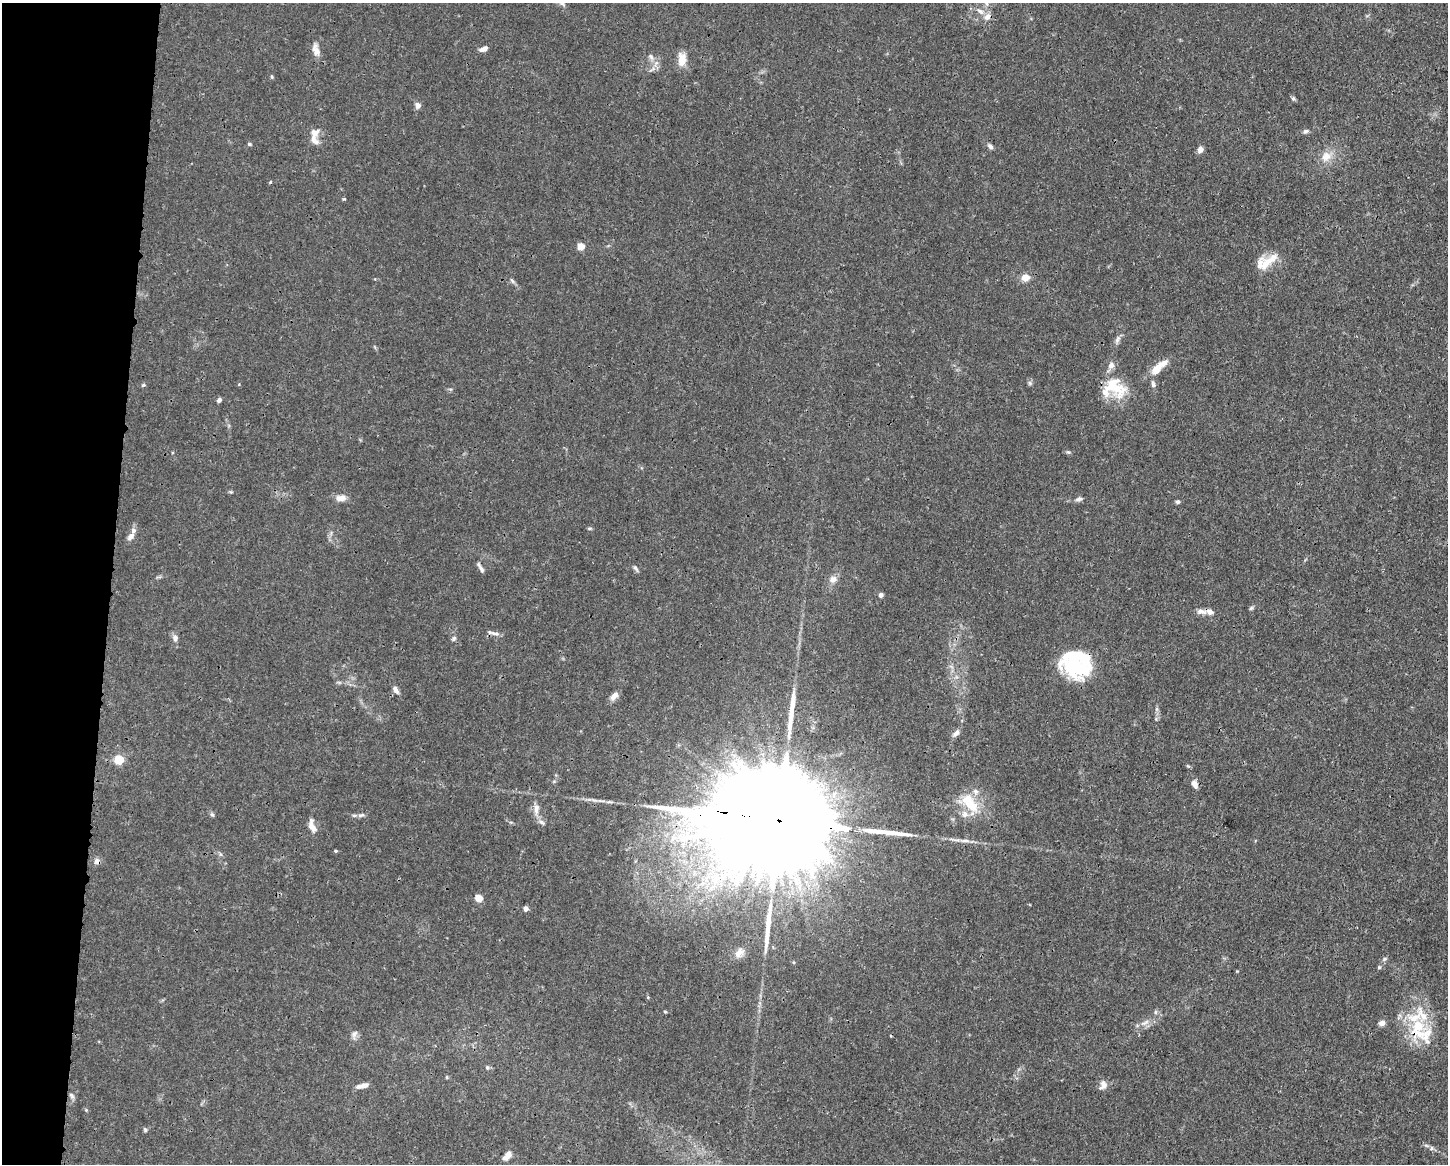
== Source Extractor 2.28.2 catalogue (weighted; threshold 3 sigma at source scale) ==
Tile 7 of 3 x 4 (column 1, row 3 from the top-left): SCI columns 108-1553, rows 1168-2329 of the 4663 x 4660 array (HDU 1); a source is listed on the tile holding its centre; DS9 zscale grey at full resolution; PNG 1450 x 1166 px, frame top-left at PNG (2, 3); no overlay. Shown black and unused: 8% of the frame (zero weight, under 3 of 4 exposures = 1% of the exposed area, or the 3 px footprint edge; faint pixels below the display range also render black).
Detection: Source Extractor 2.28.2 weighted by HDU 2 'WHT'; one run over the whole footprint, this tile lists its part. Background 0.0155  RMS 0.0022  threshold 0.01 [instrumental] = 3 sigma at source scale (4.5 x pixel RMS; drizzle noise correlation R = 1.50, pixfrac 1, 0.05/0.05 arcsec/px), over >= 5 px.
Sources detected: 103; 3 inside a brighter object's white glare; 1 cosmic-ray / hot-pixel residue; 3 long thin detections or spike segments (spike, bleed or trail) — not listed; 12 inside a brighter listed object's ellipse — not listed separately; the other 84 listed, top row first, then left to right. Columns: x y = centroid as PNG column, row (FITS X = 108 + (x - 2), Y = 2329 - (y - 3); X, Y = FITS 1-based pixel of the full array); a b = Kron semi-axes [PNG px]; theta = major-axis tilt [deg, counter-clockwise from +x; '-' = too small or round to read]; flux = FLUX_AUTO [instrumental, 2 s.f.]
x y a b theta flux
562 3 10 6 -45 0.84
987 4 5 3 - 0.33
980 11 12 6 -32 1.3
987 17 11 8 43 1.4
484 49 9 5 23 1.2
316 50 16 8 -72 1.6
651 57 10 6 -66 0.91
682 60 14 8 89 3.4
652 69 9 3 45 0.53
272 77 6 4 -72 0.28
1293 99 6 5 - 0.38
418 105 7 6 - 1.1
1306 131 7 5 21 0.52
313 139 16 9 -48 1.6
249 144 4 4 - 0.39
990 147 7 5 -41 0.71
1200 149 7 6 - 1.2
1326 157 16 13 41 2.8
270 182 4 3 - 0.25
344 199 4 3 - 0.3
581 246 5 4 - 5
1268 261 32 11 39 4.2
1025 277 10 8 12 1.9
512 281 8 4 -54 0.48
1117 339 12 6 63 0.87
1156 369 20 10 50 3.1
1030 383 7 5 -47 0.43
1153 384 8 6 -74 0.66
143 385 6 4 44 0.29
1116 388 31 23 -45 7.5
219 400 5 4 - 0.69
1068 452 6 4 -39 0.31
231 492 5 4 - 0.27
341 498 14 8 5 1.6
1079 499 9 5 19 0.68
1178 502 6 5 - 0.4
590 528 7 4 1 0.29
131 536 10 6 51 1.2
636 568 10 4 -57 0.51
481 569 12 5 -56 0.68
833 579 11 9 33 1.4
881 595 4 4 - 1.1
1251 608 6 5 - 0.38
1201 612 15 7 -1 1.3
495 633 14 5 -15 0.9
175 638 10 6 87 0.9
454 638 6 6 - 0.45
1073 666 31 26 -40 15
396 690 9 5 -58 1.1
614 696 11 7 45 1.4
1157 709 7 4 -90 0.45
956 733 11 6 44 0.99
119 760 5 5 - 12
1188 766 6 4 -18 0.27
1194 784 10 7 -71 1.1
970 803 34 15 -56 7.2
536 809 15 7 86 1.5
212 814 6 5 - 0.41
361 815 11 5 18 0.73
783 821 71 21 -8 21000
541 822 10 6 -35 0.86
312 826 18 8 -73 1.6
336 851 4 4 - 0.25
97 861 9 7 59 0.9
478 898 5 4 - 5.2
525 909 4 4 - 1.3
739 953 15 10 51 1.6
1384 959 6 4 46 0.37
1379 967 5 5 - 0.35
665 1011 5 3 - 0.24
1155 1012 6 4 89 0.39
1145 1023 15 6 27 1.4
1382 1023 7 6 - 1.2
1418 1029 36 24 83 12
354 1034 13 6 71 0.89
487 1067 6 5 - 0.37
447 1077 5 4 - 0.26
1103 1084 12 9 -69 1.4
362 1086 13 5 14 1.6
71 1095 9 5 -54 0.58
145 1130 6 4 -69 0.36
1426 1145 7 4 -19 0.37
1431 1148 7 4 89 0.39
507 1156 11 6 54 1.6
Overlapping masked pixels (flux is a lower limit): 4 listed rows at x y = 495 633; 783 821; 97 861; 1418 1029
Isophote crosses this tile's border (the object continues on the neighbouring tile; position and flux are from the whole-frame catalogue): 1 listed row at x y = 562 3